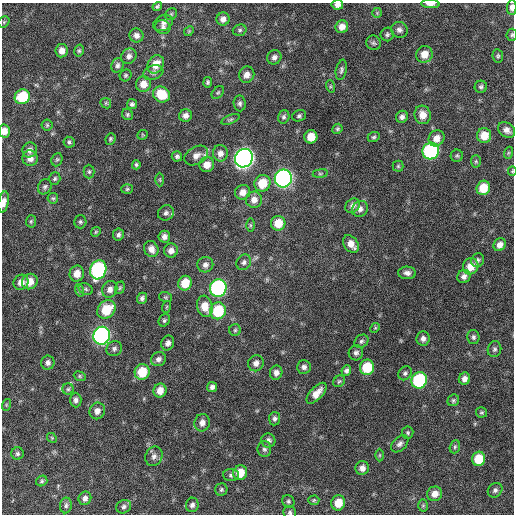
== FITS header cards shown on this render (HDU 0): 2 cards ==
NAXIS1  =                  512 / Axis length
NAXIS2  =                  512 / Axis length

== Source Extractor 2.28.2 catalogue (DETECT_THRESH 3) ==
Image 512 x 512 px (HDU 0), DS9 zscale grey, 1 PNG px = 1 image px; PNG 516 x 516 px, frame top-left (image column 1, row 512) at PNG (2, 3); each listed source drawn as its Kron ellipse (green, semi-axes under 4 px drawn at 4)
Background 238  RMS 16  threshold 47.7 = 3 sigma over >= 5 px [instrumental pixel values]
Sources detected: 183; all 183 listed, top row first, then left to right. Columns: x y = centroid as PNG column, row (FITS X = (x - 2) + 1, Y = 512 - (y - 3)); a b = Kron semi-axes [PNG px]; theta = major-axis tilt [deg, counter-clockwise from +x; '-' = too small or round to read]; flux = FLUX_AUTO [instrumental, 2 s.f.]
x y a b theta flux
430 4 9 4 -4 5100
337 5 6 5 - 4800
157 7 5 3 - 1900
512 7 8 4 87 6000
377 13 5 5 - 1400
171 14 6 5 - 1600
223 19 6 6 - 5200
4 22 6 5 - 1800
163 23 10 7 26 4300
163 27 8 7 - 3200
342 27 6 6 - 7400
240 30 7 5 16 2200
399 30 8 8 - 4000
189 31 5 4 - 1200
387 34 7 6 - 2500
136 35 7 6 - 4700
512 35 6 5 - 1900
373 43 7 7 - 2500
62 51 6 6 - 7300
79 51 6 4 75 1700
424 54 8 8 - 11000
129 56 8 7 - 4500
498 56 7 5 -81 2000
274 57 7 7 - 4200
156 64 9 7 57 14000
117 65 7 6 - 3200
341 70 10 5 78 3000
153 73 10 7 19 3400
126 75 6 5 - 1900
247 75 8 7 - 7000
208 82 5 4 - 1800
143 84 8 7 - 11000
330 86 6 4 -72 1400
481 87 6 6 - 2400
218 93 7 5 48 1700
161 94 9 7 -34 26000
22 97 8 7 - 42000
106 103 6 4 -46 1400
240 103 8 6 -86 3000
132 104 5 5 - 2400
127 114 6 5 - 1800
423 115 9 8 - 11000
185 116 6 6 - 5400
299 116 7 5 20 2400
284 117 7 5 74 2600
402 117 6 6 - 3900
230 119 10 4 22 2000
47 125 5 5 - 1600
337 129 5 4 - 2000
507 130 9 7 -35 6000
4 131 6 5 - 8500
143 135 5 5 - 1100
484 136 7 7 - 16000
311 137 6 6 - 14000
374 137 6 5 - 2000
436 138 8 7 - 9300
110 139 6 5 - 1700
69 142 6 5 - 2200
30 150 7 7 - 4900
431 151 8 8 - 160000
220 153 8 7 - 5800
508 153 6 4 71 1300
177 156 5 5 - 2500
196 156 13 8 30 7500
457 156 6 6 - 1900
30 158 8 7 - 7100
244 158 9 8 - 600000
57 160 7 5 67 1700
476 161 6 5 - 1600
136 165 4 4 - 1900
207 165 7 7 - 10000
398 166 5 5 - 1500
512 171 5 4 - 1100
89 172 7 5 -89 2000
320 173 7 4 8 1500
55 179 6 5 - 2000
283 179 9 8 - 330000
160 180 7 3 -89 1300
262 183 8 7 - 23000
45 187 8 6 59 2700
483 188 7 6 - 22000
127 189 6 5 - 1600
243 192 8 7 - 7600
53 198 5 5 - 1700
254 200 8 8 - 7700
4 202 11 5 79 5800
352 206 8 6 43 4500
360 209 8 7 - 4800
166 213 8 7 - 3800
31 221 6 5 - 1700
80 222 6 6 - 2200
278 223 7 7 - 19000
250 225 7 4 -90 1700
96 232 5 4 - 1400
118 235 6 5 - 3200
164 237 6 6 - 4900
351 244 10 6 -52 8900
500 245 7 6 - 6700
151 249 8 7 - 7500
171 251 7 7 - 6300
478 260 7 6 - 2800
244 262 8 6 53 3200
205 265 8 7 - 4800
471 266 8 7 - 14000
98 270 9 8 - 160000
407 273 9 6 -2 4900
77 274 8 7 - 11000
464 276 7 6 - 4400
21 282 8 7 - 7400
30 282 8 7 - 13000
185 283 7 6 - 20000
120 288 6 4 68 1700
218 288 9 8 - 220000
86 289 7 5 -24 2300
110 289 8 7 - 5900
79 290 6 4 -72 1700
166 297 6 5 - 1500
142 298 5 5 - 3100
205 306 11 7 -75 14000
166 307 6 3 70 1200
106 310 10 8 44 29000
218 311 8 8 - 50000
164 320 6 5 - 2000
375 328 5 4 - 1300
235 330 6 5 - 1900
102 336 9 8 - 290000
473 337 7 6 - 2800
423 338 7 6 - 4500
361 341 7 6 - 2600
168 343 7 6 - 4000
114 349 8 7 - 3200
494 349 8 6 73 2800
356 353 7 7 - 3500
158 359 8 7 - 4100
48 363 7 6 - 4000
256 363 8 7 - 5100
304 367 7 6 - 4000
367 367 8 7 - 34000
346 371 5 5 - 2900
142 372 8 7 - 27000
276 373 7 6 - 5200
405 373 7 6 - 2700
80 376 6 4 -23 1600
464 379 6 5 - 5200
419 380 8 7 - 100000
339 381 6 5 - 1800
212 387 5 5 - 3700
68 389 6 5 - 2100
160 391 7 6 - 9400
317 393 13 6 47 10000
76 400 7 5 -89 3600
453 400 6 5 - 1900
6 405 6 4 73 1200
97 411 8 7 - 6200
482 412 6 5 - 1600
275 419 7 5 84 3000
202 423 9 7 73 6100
408 433 6 6 - 1900
52 438 5 4 - 1200
268 440 7 7 - 3600
400 444 10 6 44 4200
455 447 7 5 69 1800
264 449 8 7 - 3000
17 453 6 6 - 2500
380 455 6 4 89 1400
154 456 10 8 68 5000
479 459 7 6 - 26000
362 468 7 6 - 6000
240 473 7 7 - 18000
231 475 8 6 -3 2700
42 481 6 5 - 1900
221 489 6 6 - 2000
495 490 8 6 44 3200
435 494 8 7 - 8000
85 498 7 6 - 4200
314 500 5 4 - 1400
288 501 6 6 - 2200
338 503 7 7 - 17000
66 505 8 6 83 3100
192 505 7 6 - 3600
423 505 6 5 - 1700
124 507 8 6 31 3100
290 512 6 6 - 2400
At the frame edge (FLAGS 8, measured only in part): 8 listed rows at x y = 430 4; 337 5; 512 7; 512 35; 4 131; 512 171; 4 202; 290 512